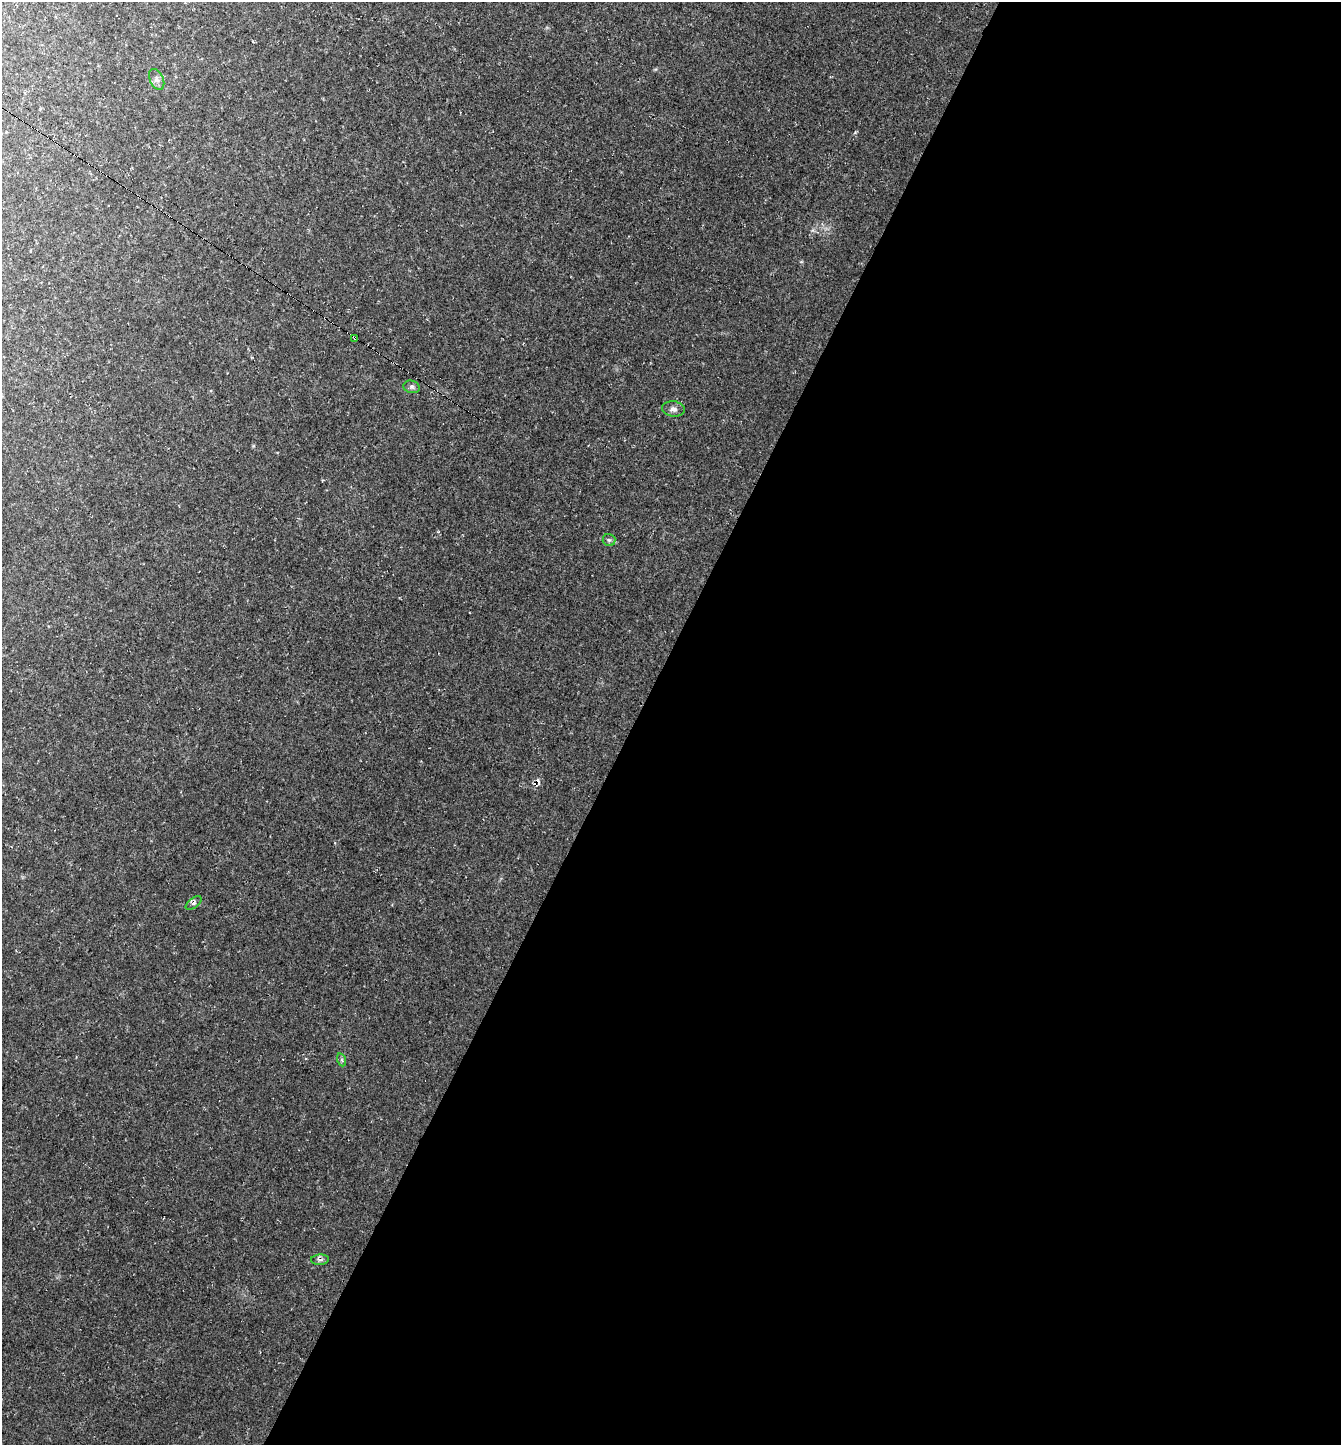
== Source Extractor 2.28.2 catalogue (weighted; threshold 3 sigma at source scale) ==
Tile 12 of 4 x 4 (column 4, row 3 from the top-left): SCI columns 4171-5509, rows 1450-2892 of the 5789 x 5780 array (HDU 1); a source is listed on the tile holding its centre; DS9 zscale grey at full resolution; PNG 1343 x 1447 px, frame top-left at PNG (2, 2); each listed source drawn as its Kron ellipse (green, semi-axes under 4 px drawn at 4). Shown black and unused: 53% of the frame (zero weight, under 2 of 3 exposures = <1% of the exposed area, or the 3 px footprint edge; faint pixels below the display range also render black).
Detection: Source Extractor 2.28.2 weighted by HDU 2 'WHT'; one run over the whole footprint, this tile lists its part. Background 0.0754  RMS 0.0077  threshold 0.0347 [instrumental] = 3 sigma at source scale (4.5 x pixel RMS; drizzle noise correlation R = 1.50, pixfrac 1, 0.05/0.05 arcsec/px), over >= 5 px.
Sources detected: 9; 1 cosmic-ray / hot-pixel residue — neither listed nor drawn; the other 8 listed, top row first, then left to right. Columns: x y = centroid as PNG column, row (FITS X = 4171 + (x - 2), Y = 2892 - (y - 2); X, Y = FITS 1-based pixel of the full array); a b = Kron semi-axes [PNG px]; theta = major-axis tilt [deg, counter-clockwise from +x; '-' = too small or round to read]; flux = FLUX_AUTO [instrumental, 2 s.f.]
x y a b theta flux
157 79 11 6 -66 3.1
355 338 4 3 - 52
412 387 8 6 -15 2
673 409 11 7 -8 3.6
609 540 6 6 - 1.5
194 903 9 4 37 2.1
342 1060 7 4 -71 1.2
320 1260 9 5 3 2.1
Overlapping masked pixels (flux is a lower limit): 1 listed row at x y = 355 338